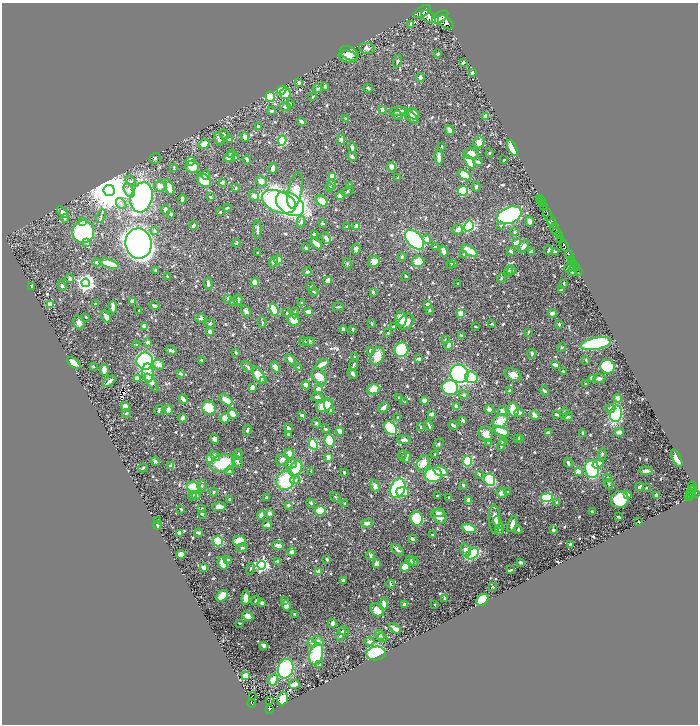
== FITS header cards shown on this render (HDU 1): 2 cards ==
NAXIS1  =                 1392
NAXIS2  =                 1444

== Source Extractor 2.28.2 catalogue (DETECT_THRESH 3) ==
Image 1392 x 1444 px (HDU 1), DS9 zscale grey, zoomed out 1/2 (1 PNG px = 2 x 2 image px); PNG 700 x 726 px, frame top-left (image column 1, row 1443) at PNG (2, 3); each listed source drawn as its Kron ellipse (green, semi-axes under 4 px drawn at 4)
Background 1.16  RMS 0.011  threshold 0.0324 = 3 sigma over >= 5 px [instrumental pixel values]
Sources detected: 940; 35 cannot appear on this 1/2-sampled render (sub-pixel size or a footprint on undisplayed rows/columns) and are neither listed nor drawn; of the other 905, the 500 brightest by FLUX_AUTO listed and drawn (405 fainter detections omitted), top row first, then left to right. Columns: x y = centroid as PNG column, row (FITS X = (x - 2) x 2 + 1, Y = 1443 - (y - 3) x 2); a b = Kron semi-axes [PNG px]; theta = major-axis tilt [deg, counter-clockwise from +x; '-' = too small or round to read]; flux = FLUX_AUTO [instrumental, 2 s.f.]
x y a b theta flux
422 12 9 5 31 6100
429 16 8 5 -36 4800
440 17 9 5 32 7500
446 22 9 5 -38 5600
411 24 4 3 - 5.8
367 48 8 5 -9 8.5
349 53 10 6 -27 17
438 54 4 3 - 4
348 56 10 6 -14 15
398 61 6 3 76 5.2
463 62 2 2 - 17
472 73 3 2 - 15
420 77 4 3 - 10
298 82 4 3 - 8
325 86 3 2 - 4.1
368 88 4 2 - 4
318 89 5 4 - 3
282 90 5 3 - 81
285 93 5 5 - 69
270 97 5 4 - 55
313 97 2 2 - 4.1
290 104 4 3 - 2.9
285 107 5 4 - 5.5
382 110 4 3 - 5.4
271 111 4 3 - 3.6
398 111 9 3 9 12
414 114 6 5 - 15
398 115 5 3 - 2.6
486 116 3 2 - 22
412 117 8 3 -42 13
346 119 3 3 - 5.3
301 122 4 2 - 7.6
258 126 3 2 - 10
449 130 5 3 - 10
224 134 5 2 - 3.8
245 137 5 3 - 15
219 139 6 4 -67 6.2
229 139 2 2 - 3.8
341 139 5 3 - 10
282 141 5 4 - 180
479 142 6 5 - 14
204 144 6 4 41 25
442 146 2 2 - 4.8
352 148 5 3 - 7.1
512 148 9 3 -65 52
232 153 4 2 - 9.2
471 153 7 6 - 23
489 153 3 2 - 3.5
229 157 6 4 39 21
352 157 5 3 - 9.3
439 157 7 3 -89 16
155 158 6 5 - 5.1
236 158 4 3 - 2.7
247 160 4 3 - 8.2
504 160 3 2 - 4.5
191 161 5 4 - 40
470 162 7 4 -58 57
478 162 4 3 - 5.9
174 167 4 2 - 3
192 167 7 6 - 34
391 167 5 4 - 14
273 168 5 3 - 12
206 175 4 3 - 4.1
464 175 7 4 -29 49
333 176 4 3 - 53
398 178 3 2 - 3.5
204 180 7 5 -40 61
131 181 6 4 -44 5
261 181 5 5 - 22
222 183 3 3 - 6.2
332 184 5 3 - 3.7
349 185 4 3 - 5.9
160 186 6 5 - 13
169 187 8 3 -69 27
476 187 5 3 - 4.2
236 188 2 2 - 4.8
330 188 3 3 - 11
129 190 7 4 -63 9.6
295 190 18 7 79 62
109 191 5 5 - 11000
348 191 6 3 31 3.1
463 191 5 4 - 160
254 196 6 4 -56 15
340 196 4 3 - 31
142 197 15 11 74 810
210 197 3 2 - 4.9
540 198 2 1 - 11
182 199 4 2 - 4.8
322 201 6 5 - 52
541 201 2 1 - 22
279 202 18 10 -21 540
121 204 6 4 -51 4.8
290 204 16 10 -34 790
543 204 2 1 - 21
544 206 2 1 - 37
227 208 3 2 - 3.9
165 210 4 3 - 9.6
63 212 7 3 -47 17
220 212 2 2 - 6.4
171 214 3 2 - 5
548 214 6 3 -69 1200
509 215 13 8 23 850
101 216 7 2 70 3.2
65 219 4 3 - 3.2
82 221 4 3 - 8.2
530 221 5 3 - 8.1
551 221 6 2 -65 1000
301 222 6 4 80 5.7
322 223 4 2 - 3
501 225 4 3 - 2.7
193 226 4 3 - 5.9
357 226 4 4 - 21
469 226 5 4 - 230
347 227 3 2 - 8
555 228 5 3 - 410
257 230 9 3 89 7.6
458 230 5 5 - 11
155 231 4 3 - 5.4
557 231 3 2 - 1100
83 232 11 11 - 450
515 232 2 2 - 8.7
314 234 3 3 - 5.1
559 236 4 1 - 340
326 238 6 3 -65 11
427 239 5 4 - 22
414 240 12 7 -46 350
561 240 4 4 - 770
87 243 2 2 - 17
139 243 15 13 -81 3500
236 243 4 3 - 3.3
517 243 3 3 - 41
316 244 7 3 -43 28
564 245 6 2 -68 3200
524 246 7 4 53 10
435 247 4 3 - 3.5
306 248 3 2 - 6.2
356 249 5 4 - 13
548 250 4 2 - 3.8
443 251 5 3 - 12
470 251 9 3 -30 49
511 251 4 2 - 6.7
531 251 3 2 - 7.1
555 252 3 2 - 4.3
257 253 2 2 - 2.8
464 254 3 3 - 3
569 254 4 2 - 1000
402 257 4 3 - 4.2
278 260 4 3 - 39
572 260 3 2 - 360
418 261 6 5 - 41
97 262 4 3 - 5.2
274 262 6 3 66 7.4
374 262 6 5 - 24
454 263 3 2 - 4.3
574 263 2 2 - 220
109 264 10 3 -18 43
347 264 5 4 - 3.1
451 264 3 3 - 4.9
569 267 5 2 - 6.8
576 267 2 1 - 78
156 270 4 3 - 5.4
512 270 5 4 - 4.2
509 271 5 3 - 3.3
572 271 5 4 - 7
307 272 4 4 - 6.9
578 272 2 1 - 28
406 276 2 2 - 3
167 277 4 3 - 2.7
70 278 5 3 - 6.1
501 278 5 3 - 2.7
328 280 4 3 - 18
86 283 4 4 - 1100
255 283 4 3 - 25
564 283 3 2 - 3.7
208 284 6 3 -82 7.6
458 284 2 2 - 3.9
62 286 5 4 - 5.3
32 287 3 3 - 15
311 287 3 2 - 3
561 290 2 2 - 2.7
314 292 4 3 - 3.3
373 292 3 2 - 7.4
227 298 3 3 - 3.1
238 300 5 3 - 6.8
234 301 4 3 - 3.6
132 302 3 3 - 17
302 303 3 3 - 3.8
50 304 4 4 - 20
95 304 3 2 - 3.6
428 305 3 2 - 11
155 306 5 2 - 10
113 307 6 3 -87 18
338 307 5 2 - 4
139 310 3 2 - 2.8
274 310 6 4 -71 96
429 310 2 2 - 4.7
246 311 6 4 -58 7.3
308 311 3 3 - 15
287 313 3 3 - 3.3
295 313 5 3 - 3.2
461 313 3 3 - 32
552 313 4 3 - 9.4
86 317 2 2 - 2.9
106 317 6 3 -61 12
201 318 5 4 - 5
401 319 7 5 -84 30
293 320 7 5 -49 38
262 322 6 3 -81 2.7
406 322 9 7 45 19
79 323 7 5 -74 8.9
210 324 5 4 - 3.4
372 324 4 2 - 2.7
492 324 3 2 - 2.7
559 324 3 2 - 4.8
145 326 3 3 - 20
393 327 3 3 - 3.5
476 327 3 2 - 2.7
343 329 3 3 - 9.2
353 329 4 2 - 3
210 331 4 3 - 7.8
528 332 3 2 - 3
388 333 3 2 - 2.9
461 335 4 2 - 3.6
445 340 4 3 - 2.9
309 341 6 4 1 4
148 342 4 3 - 9.8
304 342 5 3 - 2.8
596 344 15 6 11 280
136 345 3 3 - 2.6
448 345 4 3 - 11
561 347 5 4 - 3.3
171 350 5 3 - 9.5
401 350 7 7 - 230
371 351 4 3 - 11
236 353 3 2 - 4.9
532 354 5 4 - 4.1
377 356 9 6 64 36
355 357 3 2 - 2.7
290 359 6 3 -48 12
419 359 3 2 - 11
201 360 3 2 - 3.3
586 360 3 3 - 2.7
145 361 8 8 - 320
74 363 8 4 -37 29
158 364 6 4 -29 16
322 364 7 3 31 26
555 364 4 2 - 12
353 365 6 3 64 4.2
93 366 3 2 - 3.2
247 367 7 3 -39 4.3
275 367 5 3 - 14
607 367 7 6 - 130
299 368 4 3 - 3.6
104 370 6 4 -83 15
563 371 2 2 - 4.8
148 373 9 6 -85 26
180 374 3 2 - 7.8
353 374 6 3 -50 6.4
459 374 9 8 - 620
259 375 9 5 -57 44
513 375 8 6 -22 19
319 376 9 6 -49 27
471 377 6 5 - 110
137 378 3 2 - 27
599 378 6 3 7 7
592 379 4 3 - 10
109 381 7 2 39 12
264 381 4 4 - 3.7
152 383 10 4 -58 14
585 384 3 3 - 2.6
306 385 4 4 - 22
252 387 4 3 - 19
450 388 8 7 - 210
319 389 4 3 - 21
373 389 6 5 - 45
510 391 2 2 - 11
544 391 5 3 - 4.5
464 395 5 4 - 4
317 397 6 3 -2 6.4
399 398 3 2 - 3.1
618 398 4 3 - 11
183 399 5 3 - 17
226 400 8 4 -35 30
424 401 4 4 - 13
405 402 3 2 - 2.6
325 405 9 6 31 60
125 406 4 3 - 15
329 406 8 4 -71 21
457 406 4 3 - 17
384 407 6 3 47 10
209 408 7 6 - 61
610 408 5 3 - 7.2
168 409 5 3 - 18
489 409 4 3 - 7.7
159 410 5 2 - 5.8
513 410 7 5 -76 57
502 411 5 3 - 11
564 412 5 3 - 2.9
126 413 4 3 - 2.9
519 413 4 3 - 13
232 414 5 4 - 24
432 414 2 2 - 22
557 414 3 2 - 3.4
616 414 8 6 81 190
302 415 3 3 - 7
535 415 5 2 - 13
398 417 2 2 - 6.1
568 417 5 3 - 6.7
183 418 4 2 - 10
225 418 5 4 - 19
463 420 4 2 - 7.8
500 421 8 6 42 35
316 423 5 3 - 3.5
453 425 4 2 - 5.9
429 426 5 2 - 3.4
421 427 2 2 - 7.6
288 428 4 2 - 10
391 428 8 5 -51 140
326 429 3 2 - 4.8
247 430 5 2 - 6.1
340 431 4 3 - 22
501 431 8 3 -25 53
619 432 4 3 - 15
548 433 4 3 - 7.3
582 433 3 2 - 3
289 434 4 3 - 4.1
486 434 7 7 - 16
520 438 4 3 - 6.1
215 439 5 3 - 7.4
518 439 3 3 - 11
404 440 7 3 0 7.8
329 441 6 5 - 89
503 441 3 3 - 5.9
488 443 4 3 - 3.5
313 444 5 4 - 150
438 444 6 3 52 2.8
501 445 6 3 72 4.5
289 454 5 5 - 23
435 454 2 2 - 2.7
602 454 6 4 81 3.4
238 455 5 3 - 4.1
402 455 4 3 - 2.8
215 456 6 4 -48 12
328 457 3 3 - 13
406 457 5 3 - 20
677 458 9 4 -64 21
211 459 4 4 - 53
282 460 6 5 - 10
155 461 4 2 - 5.6
467 461 5 4 - 98
237 462 7 4 -57 6.3
223 463 13 8 16 92
423 463 8 6 59 32
568 463 5 3 - 4.4
291 464 6 5 - 4.6
598 464 5 3 - 28
171 466 3 2 - 34
143 468 4 2 - 3.4
296 468 8 5 57 87
592 469 9 7 -79 210
229 471 4 3 - 4.7
311 471 3 2 - 2.8
441 471 7 4 -16 37
578 471 3 3 - 19
646 471 6 3 -6 14
344 472 3 2 - 3.5
479 474 4 2 - 2.7
433 475 9 7 2 270
607 478 4 3 - 3.1
286 480 10 8 59 120
295 480 5 4 - 3.9
490 480 6 5 - 230
609 484 5 3 - 3
463 485 3 2 - 5
202 486 6 4 90 5
375 486 6 4 -71 14
692 486 4 2 - 200
640 487 3 2 - 11
194 488 7 5 -34 97
398 488 10 7 68 220
646 488 3 2 - 3
694 488 2 1 - 160
693 490 2 1 - 98
214 492 4 3 - 3.3
402 492 6 5 - 34
507 492 3 2 - 4.1
502 493 5 4 - 6.8
690 494 8 2 67 220
692 494 3 2 - 180
695 494 4 2 - 540
196 495 4 3 - 7.1
627 495 3 3 - 11
656 495 3 2 - 14
192 496 5 4 - 5.6
437 496 3 2 - 4.1
691 496 4 2 - 230
266 497 4 3 - 3.3
335 497 5 3 - 2.6
448 497 2 2 - 2.7
547 498 6 4 7 230
229 499 2 2 - 4.1
620 499 9 8 - 83
469 500 3 3 - 21
557 502 3 2 - 5.2
311 503 5 4 - 3
345 503 4 4 - 3.8
288 505 3 2 - 7.3
219 507 7 3 2 20
202 508 3 3 - 2.8
181 509 3 2 - 3.7
320 511 5 5 - 86
592 512 4 2 - 3
269 513 2 2 - 16
439 513 5 3 - 8.5
202 514 3 2 - 6.8
261 515 4 3 - 14
439 516 9 6 -39 19
618 517 3 2 - 7.4
417 519 7 6 - 110
494 519 14 5 -89 17
157 521 3 2 - 4
639 522 2 2 - 6
367 523 5 3 - 9.8
498 523 7 4 -68 19
512 524 8 3 70 12
157 525 4 2 - 4.6
267 525 5 3 - 8.1
469 528 7 3 -17 44
499 529 5 3 - 3.7
518 529 2 2 - 5.7
553 530 3 3 - 5.3
180 533 4 3 - 13
199 533 4 2 - 7.1
433 535 3 2 - 2.6
412 539 3 2 - 9
218 541 5 5 - 120
239 541 6 5 - 67
570 544 3 2 - 11
278 546 6 3 -7 15
242 548 6 3 5 3.5
397 550 7 3 -37 7.6
466 550 7 4 -70 11
292 552 4 3 - 16
181 554 4 4 - 22
472 554 7 4 30 200
371 555 4 3 - 5.2
327 559 3 2 - 9.8
228 560 3 2 - 3.5
278 561 4 3 - 5.2
410 561 5 4 - 8.4
414 561 5 4 - 3.5
521 562 4 2 - 6.8
223 563 6 5 - 29
377 563 3 3 - 15
261 565 4 4 - 470
405 567 4 4 - 76
204 568 4 3 - 16
250 569 5 3 - 2.7
511 570 3 2 - 3.6
318 571 2 2 - 20
343 580 3 2 - 9.4
391 584 4 2 - 3.9
493 587 2 2 - 4.6
222 596 7 4 46 37
246 598 7 4 86 17
445 598 3 2 - 3.4
256 600 5 2 - 2.6
284 600 3 2 - 3.8
482 600 7 5 47 71
262 603 4 3 - 6.7
384 604 6 3 82 19
405 604 4 3 - 6.3
435 604 2 2 - 2.6
286 606 5 4 - 17
377 610 7 6 - 33
295 614 3 2 - 3.5
248 616 6 3 -26 23
240 623 3 2 - 2.9
333 623 4 4 - 11
395 628 6 2 -35 28
344 631 5 3 - 3.6
341 634 7 4 73 11
380 635 5 4 - 5
382 638 5 4 - 4.4
318 641 6 4 -38 7.6
369 642 5 3 - 7.9
312 643 4 4 - 3
264 645 3 3 - 9.1
376 653 9 7 3 320
316 654 11 6 74 150
320 664 3 2 - 4.8
286 669 10 7 73 370
245 676 3 3 - 63
273 680 6 4 61 33
294 684 5 3 - 21
253 695 3 1 - 6
283 699 7 5 68 60
270 701 3 1 - 11
252 703 4 2 - 70
269 709 4 2 - 110
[405 fainter detections neither listed nor drawn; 35 sub-pixel or undisplayed-footprint detections neither listed nor drawn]